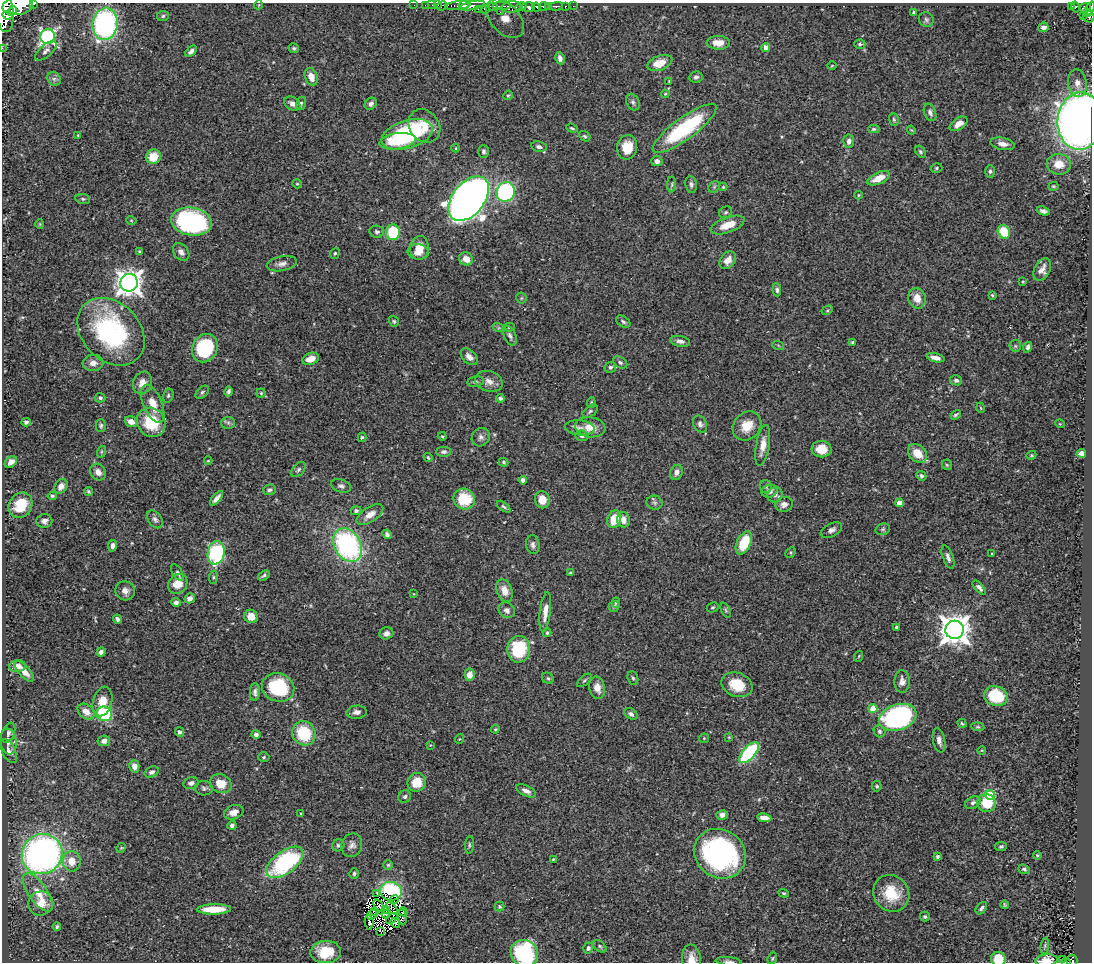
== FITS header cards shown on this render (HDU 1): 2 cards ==
NAXIS1  =                 1090
NAXIS2  =                  960

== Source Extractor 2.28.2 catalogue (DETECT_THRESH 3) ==
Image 1090 x 960 px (HDU 1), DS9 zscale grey, 1 PNG px = 1 image px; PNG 1094 x 964 px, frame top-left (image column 1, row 960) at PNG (2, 3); each listed source drawn as its Kron ellipse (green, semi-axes under 4 px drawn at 4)
Background 0.483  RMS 0.025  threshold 0.0744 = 3 sigma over >= 5 px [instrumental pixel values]
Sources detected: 361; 6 with non-positive FLUX_AUTO (blend fragments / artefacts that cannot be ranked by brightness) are neither listed nor drawn; the other 355 listed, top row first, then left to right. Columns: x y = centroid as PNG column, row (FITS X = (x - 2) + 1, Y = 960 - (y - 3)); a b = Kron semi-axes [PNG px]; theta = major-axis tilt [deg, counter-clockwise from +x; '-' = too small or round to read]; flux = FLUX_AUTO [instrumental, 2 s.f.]
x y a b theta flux
34 4 3 2 - 78
258 5 4 3 - 1.3
414 5 2 2 - 9.6
425 5 2 2 - 9
432 5 2 2 - 10
438 5 3 2 - 12
458 5 13 4 8 470
464 5 5 3 - 390
18 6 15 9 9 2700
442 6 5 3 - 31
472 6 13 4 12 750
502 6 9 2 1 150
544 6 5 3 - 310
549 6 3 3 - 190
556 6 7 3 2 160
565 6 3 3 - 76
573 6 2 2 - 7.1
1072 6 3 3 - 9.4
493 7 4 4 - 220
511 7 9 6 9 380
521 7 5 4 - 400
528 7 6 5 - 480
536 7 5 3 - 360
1075 7 5 3 - 120
1085 8 6 5 - 230
1090 8 7 4 67 230
4 9 23 9 -82 2600
478 9 3 2 - 23
485 9 4 3 - 47
12 11 5 3 - 470
500 12 2 2 - 17
913 12 3 3 - 1.8
1088 13 4 2 - 110
7 15 5 4 - 430
163 16 6 5 - 3.4
1083 16 3 2 - 41
1089 17 6 5 - 250
505 18 23 14 -47 53
926 20 8 7 - 3.7
105 24 16 12 83 380
1043 27 5 5 - 6.9
48 37 7 7 - 430
718 43 11 7 -1 21
860 44 5 4 - 2.9
766 47 4 4 - 11
2 48 3 2 - 5.7
294 48 5 5 - 2.7
46 51 13 6 40 6.8
191 51 7 4 45 5.7
560 58 6 4 -79 6.4
660 63 13 7 20 26
832 66 4 3 - 1.3
311 77 9 6 -72 17
696 77 7 5 11 4.3
54 79 7 6 - 4.9
669 81 4 3 - 1.2
1077 83 14 9 -83 15
665 94 4 4 - 1.6
508 95 5 4 - 2
633 102 9 6 -62 5.3
292 103 9 6 -32 10
301 103 7 5 74 3.1
371 104 7 5 46 6.1
930 112 9 5 -68 6.2
894 120 6 4 -73 2.7
1080 121 29 22 87 1300
958 124 10 5 33 14
424 126 18 15 -52 33
572 128 6 3 -19 2.3
684 128 38 11 36 170
874 129 5 4 - 2.8
911 130 4 3 - 1.5
407 134 26 14 17 200
78 135 3 2 - 1.3
585 136 6 4 -40 2.9
398 141 18 8 8 41
849 141 7 5 85 7.8
1002 144 12 6 -11 11
539 147 8 5 -9 5.2
627 147 12 10 80 32
456 148 4 3 - 1.3
484 151 6 5 - 4.2
920 152 7 4 -59 3.1
153 157 8 7 - 34
657 161 5 5 - 6.4
1059 164 12 10 -6 27
936 168 6 4 17 2.5
990 171 6 5 - 3.7
879 178 12 6 25 26
297 184 5 4 - 1.9
691 184 8 6 -81 4.9
672 185 8 4 89 2.6
1053 186 5 4 - 2.2
714 187 6 5 - 2.7
723 187 4 4 - 1.8
506 192 10 9 - 320
858 195 4 3 - 1.4
83 199 7 5 -10 3.2
469 199 25 16 51 1800
1043 211 7 4 -17 5.2
726 212 7 5 32 3
131 220 5 3 - 1.4
191 221 20 14 -10 260
40 224 4 4 - 1.7
728 225 18 7 20 29
377 232 7 6 - 3.9
393 232 8 7 - 82
1004 232 7 6 - 56
419 248 12 9 86 24
139 251 4 3 - 1.8
181 252 10 7 -51 8.1
418 252 10 7 -5 16
335 253 6 4 71 2.5
466 259 7 6 - 19
728 260 10 7 50 14
282 264 15 7 12 8.7
1042 270 12 8 63 11
1023 282 3 2 - 1.6
129 283 9 9 - 1700
777 290 6 4 -85 3.7
992 295 3 3 - 1.8
521 298 5 5 - 2.3
917 298 10 8 -74 20
827 310 6 4 29 2.4
394 321 5 4 - 2.7
623 322 8 5 -34 4.1
509 327 6 4 7 2.1
499 328 6 4 -18 2.6
111 332 38 29 -46 250
510 336 10 6 -67 5.4
680 341 10 5 -11 7.6
852 342 3 3 - 1.9
778 345 6 4 -19 1.8
1015 346 6 5 - 3.3
1028 347 5 4 - 4.4
205 348 15 12 59 130
469 357 10 6 -44 10
935 358 9 4 -14 10
311 359 8 6 20 17
620 362 8 5 -33 4.2
93 363 10 8 6 11
610 367 6 5 - 3.5
956 380 6 5 - 4.7
489 381 14 10 -17 13
475 382 8 5 10 4
142 383 11 9 69 15
229 391 5 3 - 3.7
202 392 8 5 45 3.6
261 393 4 4 - 1.9
168 396 7 5 75 3.1
100 398 5 4 - 3.6
500 398 4 4 - 3.6
591 403 5 4 - 2.3
153 404 20 9 -67 25
981 408 5 3 - 1.3
590 411 8 5 37 3.7
956 415 5 3 - 2.7
26 422 4 4 - 4.7
131 422 6 5 - 10
151 422 15 13 -49 62
228 423 6 6 - 4.1
700 424 9 6 -62 5.9
1060 424 5 3 - 1.4
101 426 6 5 - 3.1
747 426 16 13 47 29
590 427 15 10 -8 24
580 428 15 7 -5 10
442 436 4 3 - 2
582 436 6 5 - 3.7
362 437 5 4 - 2.2
481 437 9 8 - 7.7
763 445 20 6 80 18
821 449 10 8 -4 28
101 452 6 4 71 2.2
444 452 7 5 1 4.5
918 453 11 8 -44 28
1081 453 4 4 - 9.7
1031 455 5 4 - 1.8
428 458 4 3 - 1.9
208 461 4 3 - 1.4
11 462 7 5 40 11
504 462 5 4 - 2.7
947 465 5 5 - 2.2
298 470 9 5 46 4.1
98 472 9 7 -49 11
676 472 8 6 68 8.2
921 476 5 4 - 3.6
523 480 4 4 - 7.3
61 486 8 6 56 11
341 486 10 6 -18 5.6
766 486 6 6 - 3.1
269 490 6 5 - 3.9
88 491 4 4 - 2.6
769 491 8 6 17 9.2
775 495 8 7 - 7.4
52 496 4 4 - 2.8
216 498 9 4 49 8.1
464 499 11 10 - 59
542 500 8 7 - 21
654 503 8 7 - 4.6
899 503 4 4 - 19
784 504 9 7 16 9.2
21 505 13 11 56 49
504 507 8 3 -37 3
356 511 5 4 - 3.5
370 515 15 7 34 16
155 519 10 6 -55 5.9
614 519 9 6 70 40
623 520 8 6 -79 12
44 521 8 7 - 7.1
883 529 7 5 15 3.6
831 530 11 6 28 7.1
387 534 5 4 - 4.2
744 543 12 7 65 61
348 545 18 13 -59 310
533 545 9 6 -82 6.1
112 546 6 4 80 5.8
791 552 6 4 45 2.5
216 553 12 8 80 190
992 553 4 2 - 1.2
948 557 12 5 -70 6.1
177 573 9 4 -57 3.9
570 573 4 3 - 1.7
264 575 6 3 38 3.3
213 577 7 3 82 2.6
178 584 10 9 - 23
979 588 9 4 -49 5.1
125 591 10 9 - 10
505 591 12 7 -69 18
414 594 4 2 - 1.1
190 598 5 5 - 9.6
176 602 4 4 - 5.9
616 602 5 3 - 3.1
614 606 6 5 - 3
713 607 6 4 29 2.4
507 610 8 7 - 7.8
726 610 8 4 -67 2.8
545 612 20 5 83 16
251 616 7 6 - 20
117 619 5 3 - 4.7
896 627 3 3 - 2.8
954 630 9 9 - 2500
386 633 7 6 - 6.9
547 633 4 3 - 2.4
519 649 13 11 87 96
101 652 4 4 - 5.1
859 656 5 3 - 1.5
17 666 8 6 5 12
24 671 13 5 -47 14
470 675 6 5 - 17
548 678 6 5 - 2.9
633 678 7 5 -72 3
584 680 9 4 41 2.9
902 682 11 7 88 10
737 685 16 12 -22 46
278 687 16 14 -20 110
597 688 11 8 -76 15
255 692 9 5 89 5.9
996 696 12 10 -19 70
103 702 15 9 75 24
873 709 4 4 - 35
86 711 9 7 -38 14
357 712 10 6 5 8.1
104 714 8 7 - 150
631 714 7 5 -32 4.8
898 717 19 12 18 320
962 723 5 3 - 1.8
978 727 7 4 -6 2.4
495 729 4 4 - 1.5
880 731 6 5 - 4.1
179 732 5 4 - 5.7
8 733 10 6 68 5.8
304 733 12 11 - 76
256 734 4 4 - 6
729 737 3 2 - 1.2
704 738 5 5 - 2
459 739 5 3 - 1.3
939 740 12 6 -78 8.3
8 741 13 8 -81 10
104 741 6 5 - 7.6
430 745 3 2 - 1.1
982 750 4 3 - 1.5
9 751 13 6 -65 8.2
749 753 13 6 48 200
264 757 5 4 - 2.4
134 766 6 5 - 10
152 772 7 5 27 4.8
417 782 9 9 - 35
191 783 7 6 - 5.7
221 784 11 9 -24 24
877 786 5 5 - 2.9
204 788 9 7 -5 5.1
526 791 11 5 -26 8.6
990 795 5 5 - 97
405 797 6 6 - 3.7
973 803 8 5 27 5.4
986 803 9 9 - 43
234 812 10 7 20 14
301 814 3 2 - 1.7
722 815 6 5 - 8
764 818 7 4 -9 12
232 825 4 4 - 4.4
338 845 6 6 - 3.4
352 845 12 10 70 9
469 845 9 3 86 2.7
1001 846 6 4 10 2.8
121 848 5 4 - 1.6
42 854 21 19 38 670
720 854 27 24 -34 360
1037 855 4 3 - 1.4
937 856 4 4 - 3.2
553 859 3 3 - 1.6
72 861 10 9 - 24
285 862 21 11 37 190
388 865 4 4 - 2.4
1024 869 6 4 -20 3
354 874 5 4 - 3.4
391 891 11 9 -10 150
38 892 22 9 -55 25
377 893 3 2 - 1.2
784 893 5 4 - 2.2
891 893 19 17 -50 55
394 899 4 2 - 2.1
41 903 13 12 - 24
1005 905 4 3 - 1.8
379 906 7 3 -52 0.099
500 907 5 5 - 2.6
392 908 7 2 -45 0.12
981 908 7 4 51 4.4
214 909 17 5 1 41
386 909 3 3 - 1.1
374 912 3 2 - 1.3
403 912 4 2 - 3.5
386 914 4 3 - 2.6
372 915 5 3 - 0.47
403 917 8 3 -86 5.9
925 917 5 5 - 3.1
392 918 7 3 41 1.2
369 922 7 3 -84 3.3
395 923 5 4 - 4.8
57 927 4 3 - 3
381 932 4 3 - 310
600 946 8 5 -38 3.1
1045 946 8 4 82 2.9
588 948 5 5 - 4.5
326 952 15 11 2 50
524 953 14 13 - 180
772 958 6 4 69 2.3
691 959 14 9 -83 16
998 959 7 7 - 41
1046 960 11 6 4 19
1062 960 3 2 - 7
729 961 13 4 -5 4.8
1072 961 6 5 - 120
1066 962 4 2 - 23
At the frame edge (FLAGS 8, measured only in part): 12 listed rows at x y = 34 4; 1090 8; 4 9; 2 48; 1080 121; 524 953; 691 959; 998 959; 1046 960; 729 961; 1072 961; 1066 962
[6 non-positive-flux detections neither listed nor drawn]